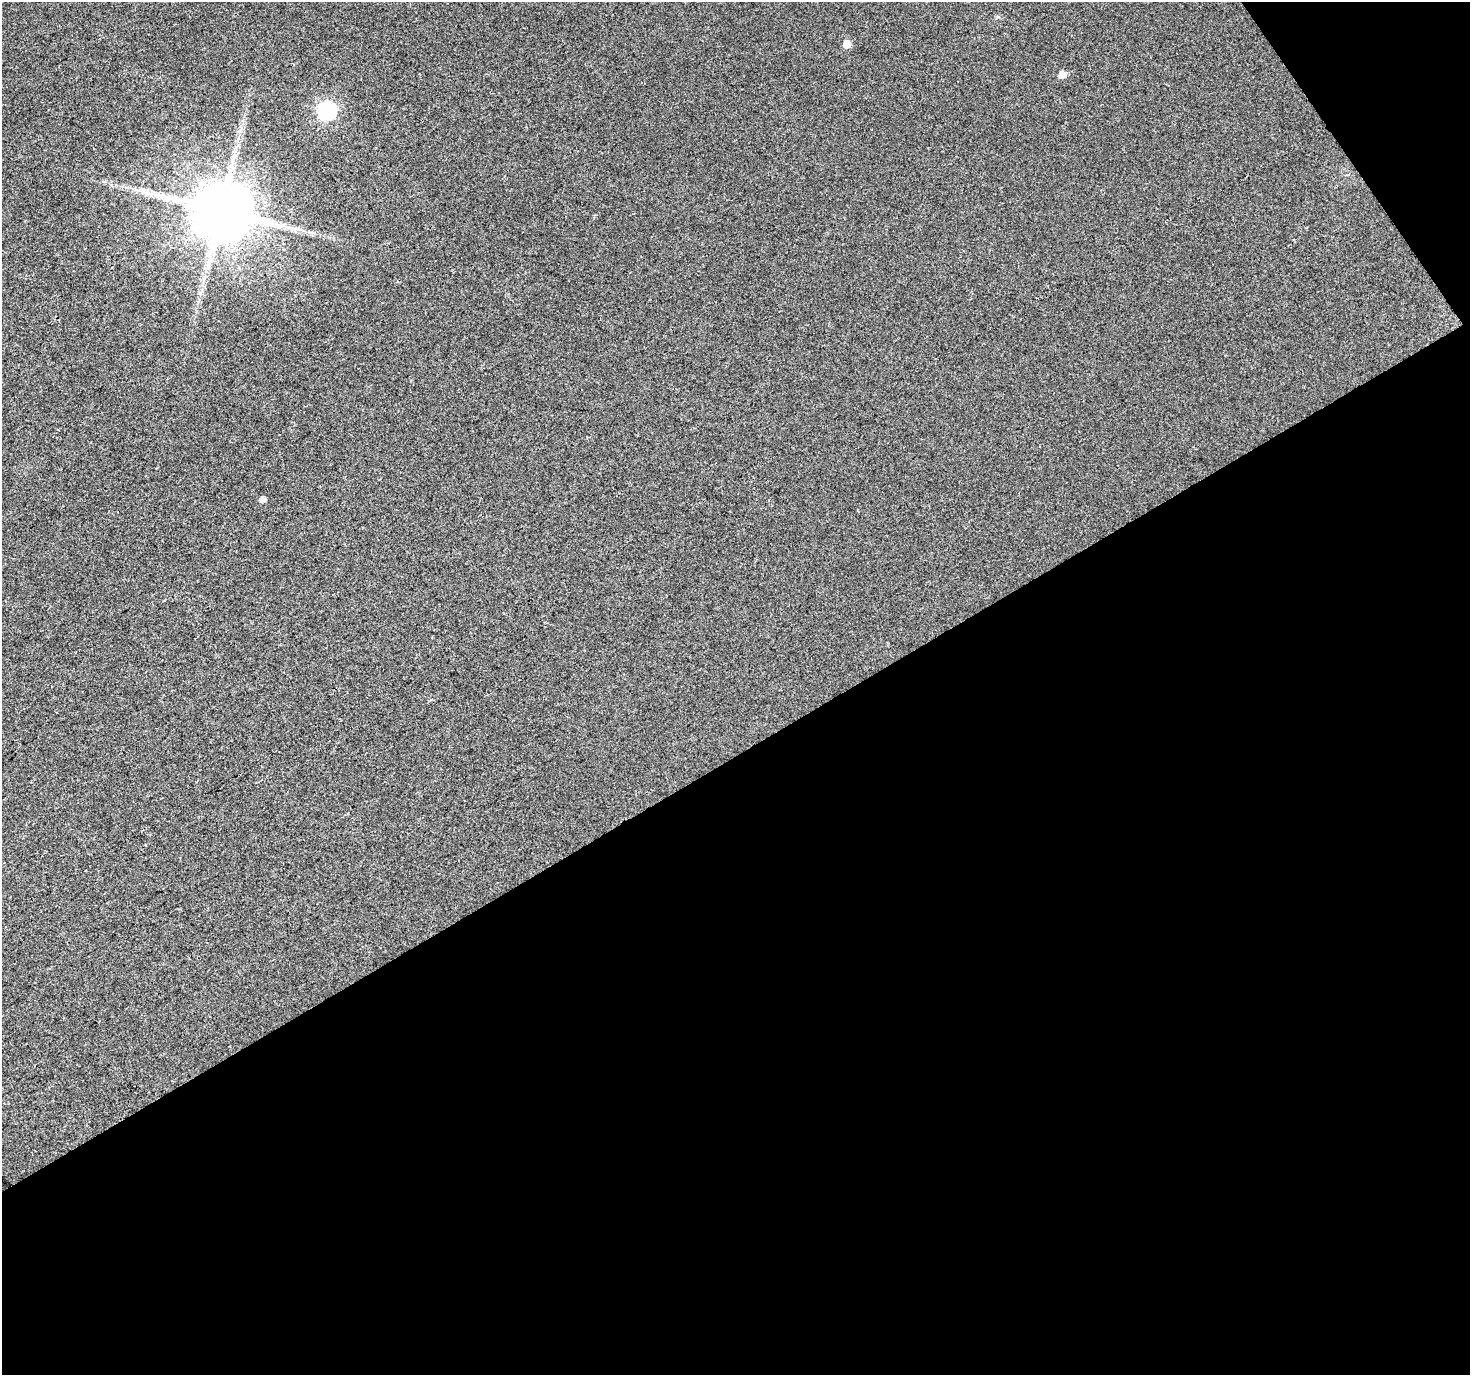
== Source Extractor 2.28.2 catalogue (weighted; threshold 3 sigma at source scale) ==
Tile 4 of 2 x 2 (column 2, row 2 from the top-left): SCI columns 1469-2936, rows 85-1457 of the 2936 x 2896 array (HDU 1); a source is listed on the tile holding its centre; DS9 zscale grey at full resolution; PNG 1472 x 1377 px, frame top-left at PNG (2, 2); no overlay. Shown black and unused: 47% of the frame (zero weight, under 2 of 3 exposures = <1% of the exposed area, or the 3 px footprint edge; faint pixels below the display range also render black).
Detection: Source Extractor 2.28.2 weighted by HDU 2 'WHT'; one run over the whole footprint, this tile lists its part. Background 0.0319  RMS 0.0085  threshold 0.0381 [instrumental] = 3 sigma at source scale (4.5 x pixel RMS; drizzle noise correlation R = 1.50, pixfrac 1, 0.0396/0.0396 arcsec/px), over >= 5 px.
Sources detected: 6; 1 long thin detection or spike segment (spike, bleed or trail) — not listed; the other 5 listed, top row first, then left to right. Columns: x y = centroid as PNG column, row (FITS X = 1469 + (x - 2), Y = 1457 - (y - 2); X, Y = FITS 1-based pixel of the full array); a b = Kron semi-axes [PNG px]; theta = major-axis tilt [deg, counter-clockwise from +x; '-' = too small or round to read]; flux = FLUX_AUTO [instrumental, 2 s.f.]
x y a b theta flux
847 44 6 6 - 8.8
1062 75 6 6 - 7.1
327 110 8 7 - 160
221 210 16 15 - 6200
263 499 5 5 - 3.8